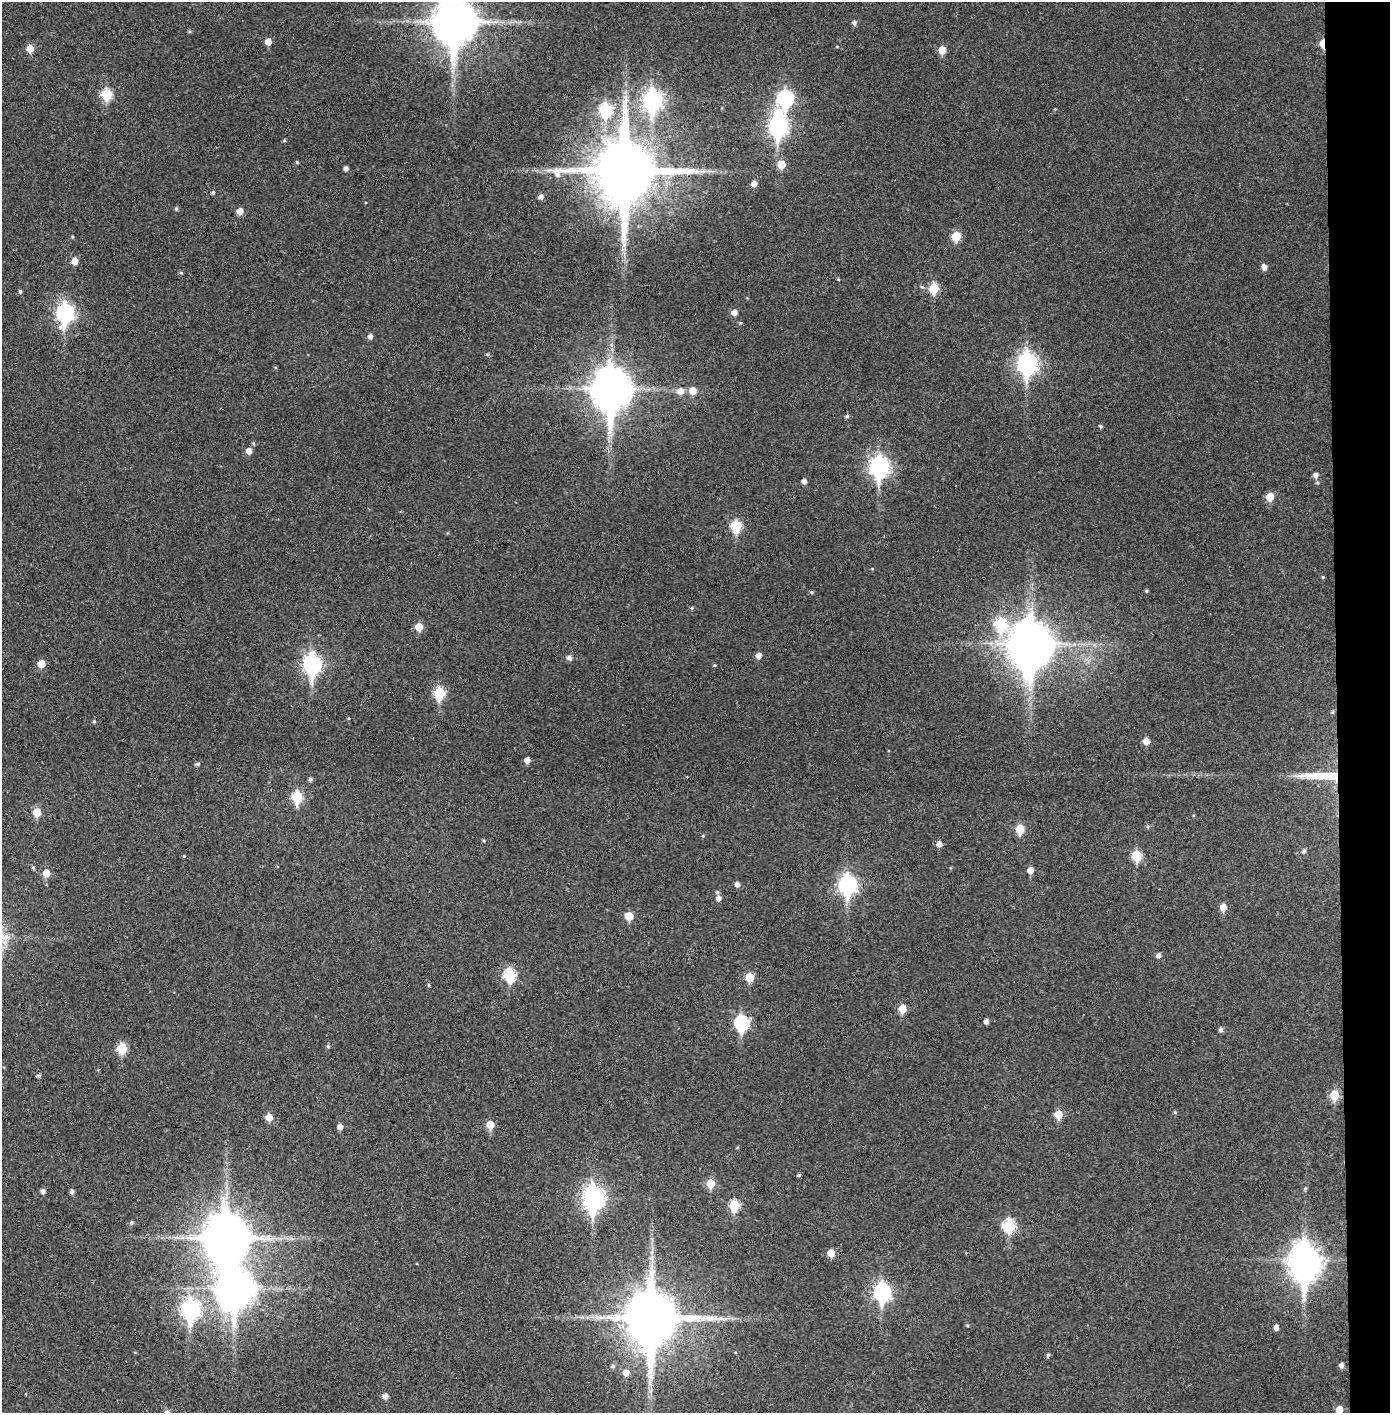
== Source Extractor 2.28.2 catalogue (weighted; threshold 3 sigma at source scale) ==
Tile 6 of 3 x 3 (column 3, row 2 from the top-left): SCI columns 2856-4243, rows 1415-2825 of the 4321 x 4242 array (HDU 1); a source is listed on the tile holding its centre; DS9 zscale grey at full resolution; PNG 1392 x 1415 px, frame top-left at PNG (2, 2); no overlay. Shown black and unused: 4% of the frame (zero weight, under 3 of 4 exposures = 6% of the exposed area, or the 3 px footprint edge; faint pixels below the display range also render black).
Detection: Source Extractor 2.28.2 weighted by HDU 2 'WHT'; one run over the whole footprint, this tile lists its part. Background 0.036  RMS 0.005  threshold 0.0227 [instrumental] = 3 sigma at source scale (4.5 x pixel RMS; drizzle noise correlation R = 1.50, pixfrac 1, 0.05/0.05 arcsec/px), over >= 5 px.
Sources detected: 132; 3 inside a brighter object's white glare — not listed; the other 129 listed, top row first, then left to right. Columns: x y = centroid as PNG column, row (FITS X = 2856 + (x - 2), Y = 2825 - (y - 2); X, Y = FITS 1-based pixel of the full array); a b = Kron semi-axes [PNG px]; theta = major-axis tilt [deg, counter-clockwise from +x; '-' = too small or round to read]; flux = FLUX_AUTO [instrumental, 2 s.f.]
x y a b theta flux
454 22 15 12 87 1900
854 23 5 5 - 1.5
268 42 5 5 - 5.1
1322 43 7 4 89 8.5
30 49 6 5 - 6.6
942 50 6 5 - 6.9
107 94 6 6 - 26
785 98 9 7 80 98
653 100 10 8 88 210
1055 109 3 3 - 0.37
606 110 8 7 - 40
778 126 12 8 87 190
284 141 6 4 19 0.55
297 162 4 4 - 0.57
781 164 6 6 - 8.5
346 168 4 4 - 1.7
625 171 20 18 88 4800
754 184 5 5 - 3.3
213 193 4 4 - 0.96
541 197 5 5 - 2.1
176 209 5 4 - 0.84
240 211 6 5 - 4.5
956 236 6 5 - 16
75 261 6 5 - 4.4
1264 267 7 5 -57 2.6
181 272 5 3 - 0.61
922 287 6 4 -36 0.81
934 288 6 6 - 20
20 291 4 4 - 0.92
734 312 5 5 - 3.3
65 313 9 7 87 150
370 336 5 5 - 1.9
488 354 5 4 - 0.64
1027 363 10 8 88 210
611 389 16 12 90 1300
680 391 8 8 - 4
693 391 7 7 - 6
847 416 5 4 - 1
1101 426 5 3 - 0.75
253 443 5 3 - 0.53
249 451 6 6 - 2.8
879 467 10 8 88 200
1316 475 5 5 - 2.3
804 481 4 4 - 2.2
1317 482 5 5 - 0.79
1270 497 6 6 - 8.2
736 526 7 6 - 28
1323 577 5 4 - 0.51
1146 591 5 4 - 0.62
812 592 5 4 - 0.69
692 608 5 4 - 0.67
1001 624 71 48 -30 94
419 627 6 6 - 7.4
1032 643 14 10 -74 1400
758 656 5 5 - 3.3
569 658 6 5 - 2.1
41 664 6 6 - 6.5
312 665 10 8 -89 150
714 665 5 4 - 0.59
439 693 7 6 - 30
1332 712 5 5 - 0.71
348 718 4 3 - 0.4
94 721 5 4 - 0.72
1146 741 6 5 - 4.3
527 760 5 5 - 2.8
197 764 5 4 - 0.99
1323 776 51 9 -1 21
310 779 5 5 - 1.1
297 797 7 6 - 28
37 812 6 5 - 11
1148 826 6 6 - 0.89
1020 829 6 5 - 14
703 836 4 3 - 0.46
483 840 4 3 - 0.51
939 844 5 5 - 2.7
1304 851 6 5 - 1.2
184 856 4 3 - 0.46
1137 856 6 6 - 21
33 868 5 4 - 0.85
1030 870 6 5 - 3.7
46 873 6 6 - 6.6
737 884 5 5 - 2.2
847 885 9 8 - 160
717 892 5 5 - 0.85
718 898 6 5 - 2.3
1223 907 6 5 - 5.2
629 916 6 6 - 9.8
1159 955 5 5 - 2.2
510 975 7 6 - 38
749 977 6 5 - 13
429 985 5 4 - 0.58
902 1009 6 5 - 9.7
986 1021 5 4 - 1.9
742 1023 8 7 - 60
1221 1030 5 5 - 1.6
328 1046 5 4 - 0.67
122 1048 6 6 - 22
39 1076 5 5 - 1.1
1334 1095 7 6 - 15
1175 1112 5 4 - 0.59
1058 1114 6 5 - 10
269 1117 6 5 - 6
490 1125 6 5 - 9.4
340 1127 5 5 - 2.9
799 1175 4 4 - 0.82
710 1183 6 6 - 10
1305 1188 6 5 - 0.68
43 1191 5 5 - 1.8
72 1191 5 4 - 1.5
593 1198 11 8 89 260
734 1205 7 6 - 23
131 1223 5 5 - 0.99
1009 1225 7 6 - 40
226 1238 17 14 -88 2100
831 1253 5 5 - 6.8
966 1253 4 4 - 0.43
1305 1260 10 10 - 670
882 1292 9 7 -89 140
190 1310 10 8 -88 170
651 1318 17 15 90 3400
967 1325 5 3 - 0.51
1276 1327 5 4 - 2.4
1048 1355 5 4 - 0.95
1341 1365 5 5 - 2
613 1366 6 5 - 1.2
626 1373 7 6 - 3.7
651 1390 7 4 71 1.2
385 1396 5 5 - 2.5
1339 1410 6 6 - 6.6
Overlapping masked pixels (flux is a lower limit): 3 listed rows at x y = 1322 43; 625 171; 1323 776
Isophote crosses this tile's border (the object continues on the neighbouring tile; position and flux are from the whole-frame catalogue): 2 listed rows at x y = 454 22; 1339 1410